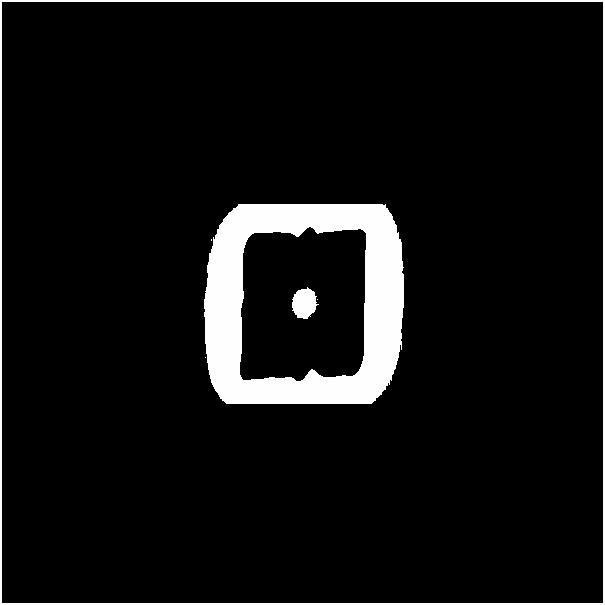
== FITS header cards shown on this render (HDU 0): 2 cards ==
NAXIS1  =                  601
NAXIS2  =                  601

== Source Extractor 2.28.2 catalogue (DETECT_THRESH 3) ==
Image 601 x 601 px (HDU 0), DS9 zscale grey, 1 PNG px = 1 image px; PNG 605 x 605 px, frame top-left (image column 1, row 601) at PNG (2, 2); no overlay
Background 0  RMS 4.4e-34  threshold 1.33e-33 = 3 sigma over >= 5 px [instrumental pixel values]
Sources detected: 6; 5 with non-positive FLUX_AUTO (blend fragments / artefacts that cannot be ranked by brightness) are not listed; the other 1 listed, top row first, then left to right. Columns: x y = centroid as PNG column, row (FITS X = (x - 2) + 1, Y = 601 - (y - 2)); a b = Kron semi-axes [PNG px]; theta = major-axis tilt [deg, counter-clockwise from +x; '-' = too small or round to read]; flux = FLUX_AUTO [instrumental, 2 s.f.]
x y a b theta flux
304 303 17 13 75 47
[5 non-positive-flux detections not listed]